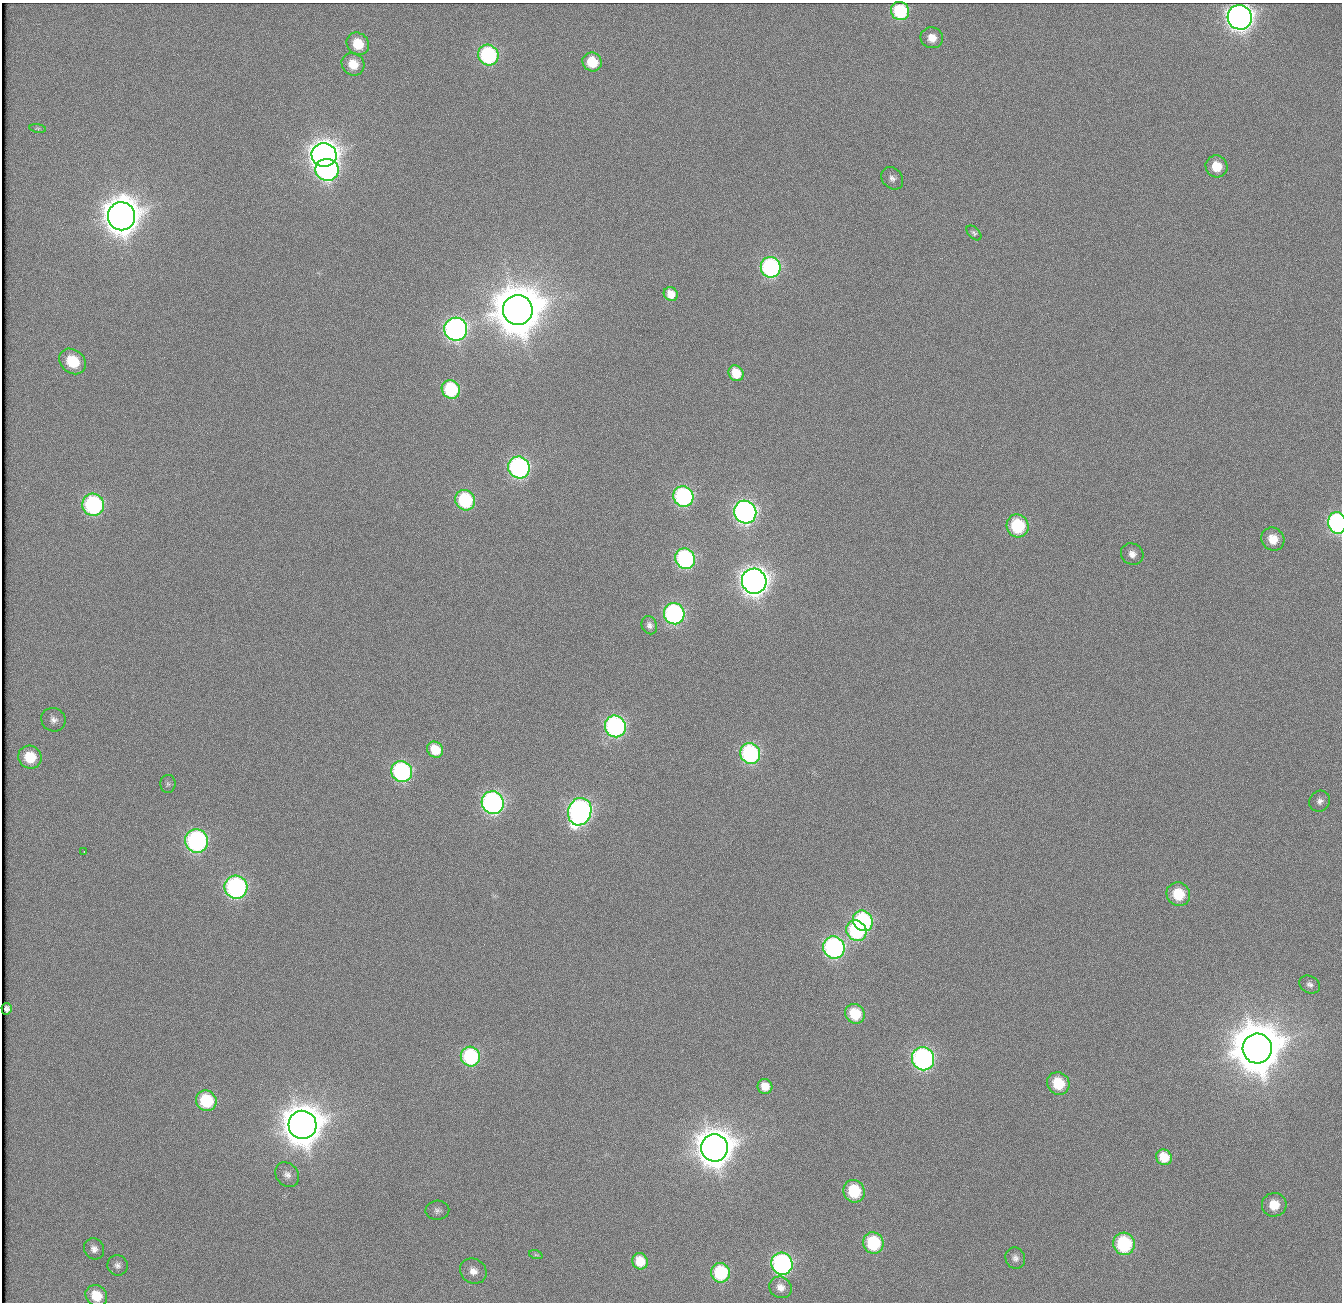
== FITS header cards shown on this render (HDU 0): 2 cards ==
NAXIS1  =                 1340          /
NAXIS2  =                 1300          /

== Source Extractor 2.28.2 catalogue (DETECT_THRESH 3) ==
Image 1340 x 1300 px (HDU 0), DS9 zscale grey, 1 PNG px = 1 image px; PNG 1344 x 1304 px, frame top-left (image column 1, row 1300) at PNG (2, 3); each listed source drawn as its Kron ellipse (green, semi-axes under 4 px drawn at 4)
Background 107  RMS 2.4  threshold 7.3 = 3 sigma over >= 5 px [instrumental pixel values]
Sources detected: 79; all 79 listed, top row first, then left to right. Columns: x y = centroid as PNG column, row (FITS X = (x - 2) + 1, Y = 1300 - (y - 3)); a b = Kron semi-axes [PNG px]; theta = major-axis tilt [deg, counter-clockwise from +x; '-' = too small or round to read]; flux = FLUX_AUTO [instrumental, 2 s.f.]
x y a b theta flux
900 11 9 9 - 1.2e+04
1240 17 12 12 - 1.4e+05
932 38 11 10 - 2.2e+03
358 44 12 10 -42 5.0e+03
488 55 10 10 - 2.3e+04
592 62 10 9 - 4.6e+03
353 64 12 11 - 3.6e+03
38 128 8 4 -9 3.4e+02
324 155 12 12 - 2.0e+05
1217 166 11 10 - 4.5e+03
327 170 12 11 - 4.5e+04
892 178 12 9 -48 1.1e+03
121 216 14 13 - 4.2e+05
974 233 9 5 -45 3.5e+02
771 267 10 10 - 3.2e+04
671 294 7 6 - 1.6e+03
518 310 15 15 - 1.1e+06
456 329 11 11 - 6.6e+04
73 361 14 11 -39 6.8e+03
736 373 8 7 - 2.8e+03
451 389 9 9 - 1.2e+04
519 467 11 10 - 4.4e+04
683 496 10 10 - 2.9e+04
465 500 10 9 - 1.5e+04
93 505 11 11 - 2.9e+04
745 512 11 11 - 6.9e+04
1337 523 11 9 -82 4.0e+04
1018 526 12 10 -59 1.3e+04
1273 539 12 11 - 3.5e+03
1132 554 11 10 - 1.4e+03
685 559 10 9 - 2.9e+04
754 581 13 12 - 1.8e+05
674 614 11 10 - 3.6e+04
649 625 9 7 -65 7.1e+02
53 720 12 11 - 1.2e+03
615 726 11 10 - 4.2e+04
435 750 8 7 - 3.0e+03
750 754 10 9 - 2.8e+04
30 757 12 11 - 5.7e+03
402 772 11 10 - 3.1e+04
168 784 9 7 -89 6.1e+02
1320 801 11 10 - 1.0e+03
493 803 11 11 - 5.8e+04
580 812 14 11 72 7.5e+04
196 841 12 11 - 4.1e+04
84 852 3 3 - 3.3e+02
236 887 12 11 - 4.6e+04
1178 894 12 11 - 6.9e+03
863 921 11 9 -54 2.3e+04
856 931 11 9 -48 1.8e+04
834 947 11 10 - 4.3e+04
1310 984 11 8 -30 7.5e+02
7 1009 6 5 - 4.1e+02
855 1014 10 9 - 6.2e+03
1257 1048 15 14 - 1.1e+06
470 1056 10 9 - 1.8e+04
923 1059 12 11 - 5.4e+04
1058 1083 12 11 - 7.2e+03
765 1086 7 7 - 1.7e+03
206 1101 11 10 - 9.6e+03
302 1125 14 14 - 5.7e+05
715 1148 14 13 - 4.5e+05
1164 1157 8 7 - 3.0e+03
287 1175 13 11 -49 1.1e+03
854 1191 11 10 - 9.6e+03
1274 1205 12 12 - 3.6e+03
437 1210 12 9 3 9.1e+02
873 1243 11 10 - 1.2e+04
1124 1244 11 10 - 1.7e+04
94 1249 11 10 - 1.1e+03
536 1255 7 4 -18 2.8e+02
1015 1258 11 9 -64 9.1e+02
640 1261 8 7 - 2.9e+03
782 1264 11 10 - 4.0e+04
118 1265 10 10 - 8.3e+02
473 1271 14 12 -33 1.9e+03
721 1273 10 9 - 1.2e+04
780 1287 11 10 - 1.3e+03
96 1296 11 10 - 4.4e+03
At the frame edge (FLAGS 8, measured only in part): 1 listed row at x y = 1337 523